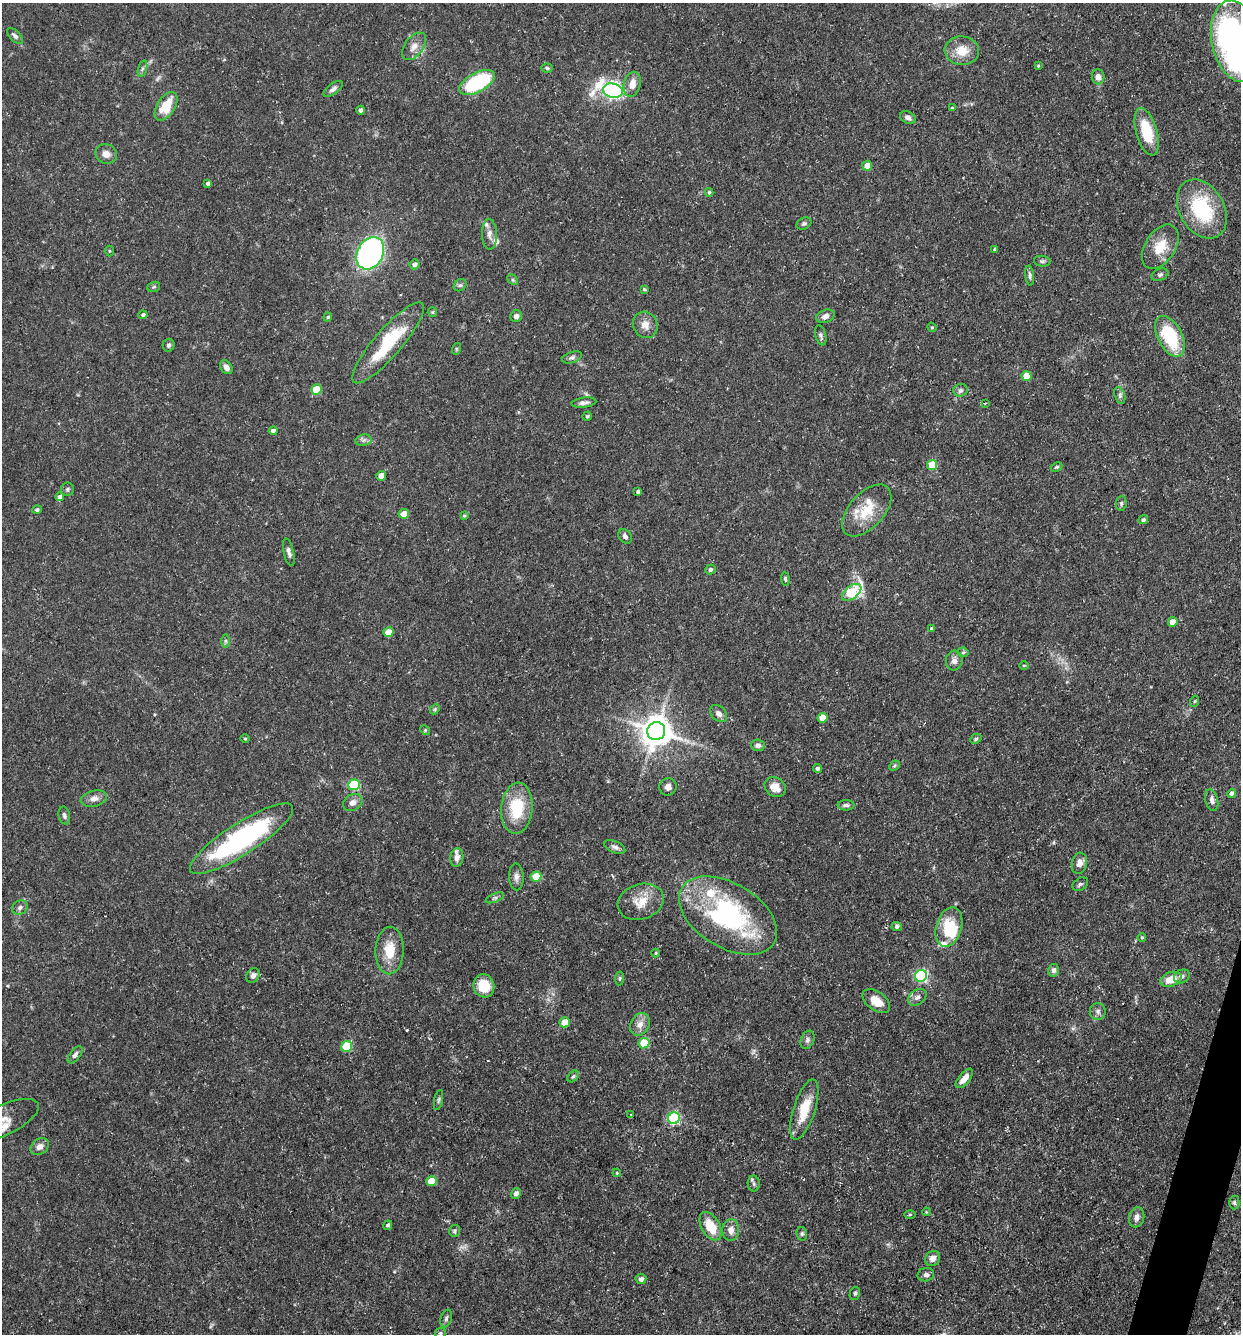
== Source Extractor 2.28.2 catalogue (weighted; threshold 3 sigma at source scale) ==
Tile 6 of 4 x 4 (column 2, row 2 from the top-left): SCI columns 1497-2735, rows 2663-3994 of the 5340 x 5325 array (HDU 1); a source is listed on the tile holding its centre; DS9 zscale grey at full resolution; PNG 1243 x 1336 px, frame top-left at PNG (2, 3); each listed source drawn as its Kron ellipse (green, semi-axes under 4 px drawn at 4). Shown black and unused: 1% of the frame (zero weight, under 3 of 5 exposures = <1% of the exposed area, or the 3 px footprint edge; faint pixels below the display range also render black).
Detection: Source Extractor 2.28.2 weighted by HDU 2 'WHT'; one run over the whole footprint, this tile lists its part. Background 0.0954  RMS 0.0044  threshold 0.0199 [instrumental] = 3 sigma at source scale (4.5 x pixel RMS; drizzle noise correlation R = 1.50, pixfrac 1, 0.05/0.05 arcsec/px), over >= 5 px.
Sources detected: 180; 4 too faint to see at this stretch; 3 inside a brighter object's white glare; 1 cosmic-ray / hot-pixel residue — neither listed nor drawn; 9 inside a brighter listed object's ellipse — not listed separately; the other 163 listed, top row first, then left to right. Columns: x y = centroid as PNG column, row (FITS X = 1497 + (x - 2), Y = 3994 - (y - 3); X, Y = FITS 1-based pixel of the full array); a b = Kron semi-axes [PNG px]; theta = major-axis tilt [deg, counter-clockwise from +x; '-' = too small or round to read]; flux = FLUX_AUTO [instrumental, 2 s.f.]
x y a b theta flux
15 36 10 5 -47 1.5
1236 41 41 24 -77 110
414 46 16 9 52 3.9
962 51 17 14 -6 7.7
1038 66 4 4 - 0.5
142 68 8 4 71 0.91
547 68 5 4 - 0.65
1098 77 7 6 - 2.6
477 82 19 9 28 37
632 84 13 8 76 5
333 89 11 5 37 1.7
613 91 10 7 -14 160
166 106 16 9 57 11
952 108 4 3 - 0.41
361 110 4 4 - 1.1
908 118 8 6 -28 1.9
1147 132 24 10 -74 16
106 154 11 9 -21 3.2
867 166 5 5 - 4.5
208 184 4 4 - 1.2
709 192 4 4 - 0.67
1202 209 31 22 -60 29
804 224 8 5 28 0.95
489 234 15 7 -87 2.8
1160 247 24 15 58 9.4
995 249 3 3 - 0.82
109 251 5 3 - 0.48
370 253 17 13 61 130
1042 261 8 5 -8 0.95
414 264 5 4 - 1.7
1030 275 10 4 -85 1.1
1160 275 9 5 22 1
513 280 6 4 -45 0.7
460 285 7 5 40 0.97
154 287 6 5 - 0.69
644 289 4 4 - 0.59
432 312 5 4 - 0.57
143 315 4 4 - 0.94
516 316 6 5 - 1.9
825 316 9 6 22 2.5
328 317 4 4 - 0.49
645 325 13 12 - 4.1
932 327 5 4 - 0.53
821 335 10 5 -76 1.2
1170 336 22 12 -63 25
388 343 52 13 49 27
169 345 6 6 - 1
456 349 6 4 73 0.54
572 357 10 5 18 1.3
226 367 7 5 -53 2.1
1027 376 5 5 - 8.5
316 390 5 5 - 16
960 390 7 6 - 1.2
1120 395 9 5 -72 1.2
584 403 12 5 7 1.7
985 403 4 3 - 0.55
587 416 4 4 - 0.7
273 431 4 4 - 1.2
364 440 8 5 11 1.2
932 465 5 5 - 17
1057 467 6 4 26 0.69
381 476 5 4 - 4.2
67 489 6 6 - 0.96
638 492 4 3 - 1.2
60 497 4 4 - 2
1121 503 7 5 84 0.91
37 510 4 4 - 0.9
867 510 31 17 48 13
404 514 5 5 - 4.1
464 516 4 3 - 0.48
1143 520 5 4 - 1.1
625 536 8 6 -51 1.3
289 552 14 5 -77 1.7
710 569 5 5 - 0.96
785 579 7 4 -84 0.71
852 592 11 6 38 30
1173 622 5 4 - 6
932 628 4 4 - 0.89
388 632 5 4 - 8.8
225 641 7 4 -89 0.81
963 652 5 5 - 0.68
954 661 10 8 83 2.1
1024 665 5 3 - 0.45
1195 701 5 3 - 0.43
435 709 5 4 - 0.59
719 714 10 7 -45 2.1
823 718 5 5 - 7.7
425 730 5 4 - 0.53
656 731 9 9 - 770
245 739 4 3 - 0.42
976 739 6 4 23 0.64
758 745 7 6 - 1.7
894 766 6 4 44 0.65
818 768 5 4 - 1.1
354 785 6 5 - 24
668 787 9 8 - 2
775 787 11 9 -36 4.6
1232 793 4 4 - 1.5
94 799 13 8 12 2.9
1212 800 11 6 -76 1.9
353 802 10 8 32 2.7
846 805 8 5 0 1.2
517 808 26 15 85 20
64 815 9 5 -77 1.2
241 839 60 15 33 82
615 847 11 6 -23 1.5
457 857 9 6 82 2.3
1079 863 10 7 76 2.7
536 876 5 5 - 11
516 877 13 7 -88 2.2
1080 884 8 6 33 0.95
495 898 10 4 22 0.94
641 902 23 17 18 8.4
20 907 8 6 30 1.4
728 915 54 32 -31 74
897 926 5 4 - 1.3
949 927 20 12 73 15
1142 937 4 3 - 0.54
390 950 24 14 88 10
656 953 4 4 - 0.47
1054 970 6 5 - 1.5
253 975 8 6 56 2
921 976 6 5 - 65
1182 976 8 6 30 1.5
620 978 7 4 83 0.72
1171 979 11 7 20 6.7
484 986 12 10 -73 9.7
917 997 10 7 38 1.8
876 1001 16 9 -36 6.2
1098 1011 8 8 - 1.6
565 1022 5 5 - 8.6
640 1024 12 9 62 3.4
807 1040 9 6 67 1.4
644 1043 5 5 - 21
347 1047 6 5 - 27
75 1055 10 5 52 1.3
573 1076 6 4 48 0.81
964 1078 12 5 50 3.9
439 1100 10 4 79 0.88
804 1110 31 11 72 11
631 1115 3 2 - 0.36
674 1118 6 5 - 56
2 1121 40 15 25 8.9
40 1147 10 7 36 2.7
617 1173 4 3 - 0.43
432 1181 5 5 - 12
754 1184 8 6 -89 1.1
516 1193 5 5 - 1.9
1234 1202 7 5 -89 0.92
926 1212 4 3 - 0.38
910 1215 5 4 - 0.59
1137 1217 10 7 75 2.5
388 1225 5 4 - 0.89
710 1226 15 9 -60 10
731 1230 11 8 86 3.2
455 1231 6 5 - 0.87
802 1234 7 5 -77 0.91
933 1258 8 7 - 2.6
926 1275 8 6 13 1.6
641 1279 5 5 - 1.7
855 1293 7 5 75 0.86
446 1318 9 5 73 1.1
440 1333 6 5 - 0.72
Isophote crosses this tile's border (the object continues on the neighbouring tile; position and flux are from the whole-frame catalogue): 2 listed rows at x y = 1236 41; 2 1121